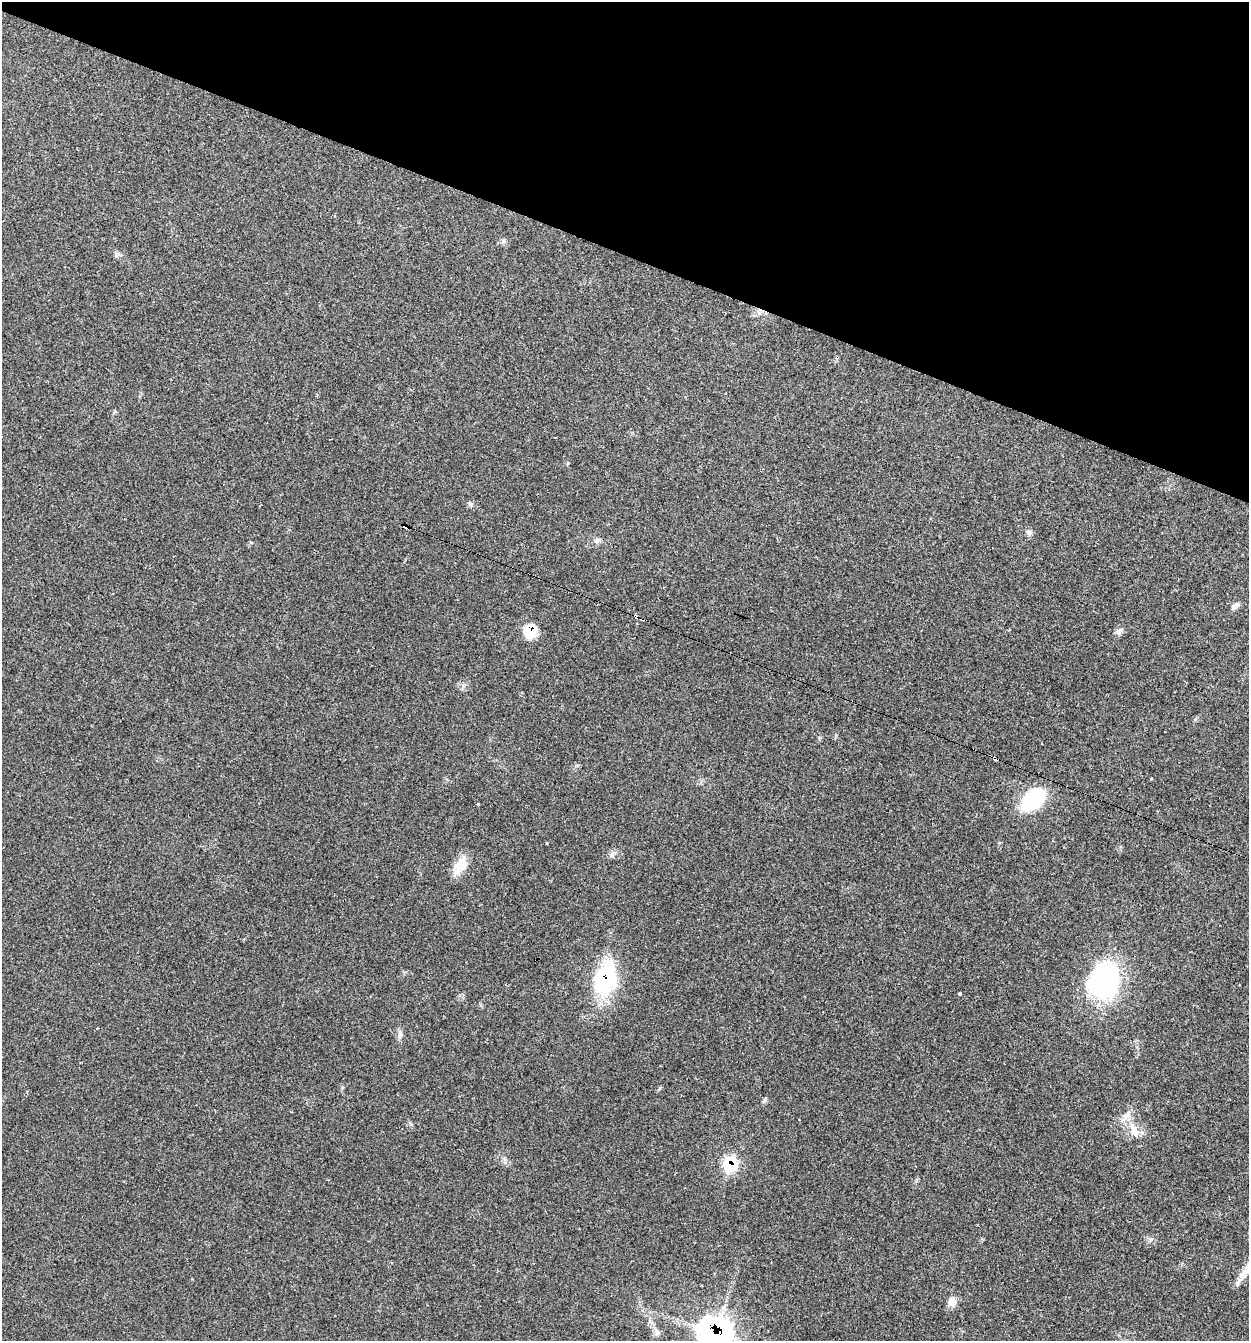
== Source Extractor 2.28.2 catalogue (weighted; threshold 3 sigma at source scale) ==
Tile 2 of 4 x 4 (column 2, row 1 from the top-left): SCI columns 1377-2623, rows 4023-5361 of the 5375 x 5361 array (HDU 1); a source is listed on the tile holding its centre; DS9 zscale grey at full resolution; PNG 1251 x 1343 px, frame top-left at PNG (2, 2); no overlay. Shown black and unused: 19% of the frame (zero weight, under 2 of 3 exposures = <1% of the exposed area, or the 3 px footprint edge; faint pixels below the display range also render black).
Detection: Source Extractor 2.28.2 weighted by HDU 2 'WHT'; one run over the whole footprint, this tile lists its part. Background 0.0712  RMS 0.0074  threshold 0.0332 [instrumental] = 3 sigma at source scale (4.5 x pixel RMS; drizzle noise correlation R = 1.50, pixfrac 1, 0.05/0.05 arcsec/px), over >= 5 px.
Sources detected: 30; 3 cosmic-ray / hot-pixel residue — not listed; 2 inside a brighter listed object's ellipse — not listed separately; the other 25 listed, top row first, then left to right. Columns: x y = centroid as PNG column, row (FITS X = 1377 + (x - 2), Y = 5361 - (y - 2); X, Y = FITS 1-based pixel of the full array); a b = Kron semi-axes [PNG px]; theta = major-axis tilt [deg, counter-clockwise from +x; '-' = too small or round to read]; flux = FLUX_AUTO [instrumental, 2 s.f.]
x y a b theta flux
118 254 13 3 -26 1.9
471 504 8 5 -40 1.8
405 526 5 4 - 17
1029 533 8 7 - 2.4
1235 605 12 6 37 3
530 631 14 13 - 18
1119 631 11 8 50 2.9
995 759 4 3 - 11
1151 779 3 3 - 1
1033 799 25 16 41 58
478 804 3 3 - 4.4
546 843 3 2 - 0.85
612 853 10 6 46 2.5
461 862 36 9 58 9.8
605 979 34 21 75 70
1105 980 44 36 70 97
960 993 4 3 - 3
97 1028 3 2 - 0.83
400 1034 14 7 81 3.2
764 1100 7 4 46 1.3
1134 1130 21 11 -64 10
730 1165 9 9 - 47
952 1302 11 9 -87 5.9
656 1331 13 6 -63 3.4
714 1333 16 16 - 380
Overlapping masked pixels (flux is a lower limit): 6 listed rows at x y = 405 526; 530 631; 995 759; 605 979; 730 1165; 714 1333
Isophote crosses this tile's border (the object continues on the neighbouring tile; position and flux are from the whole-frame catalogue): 1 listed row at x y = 714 1333
Unlisted compact peaks at least as high as the median listed source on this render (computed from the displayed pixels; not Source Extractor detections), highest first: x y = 568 463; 660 1088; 503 241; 1195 719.